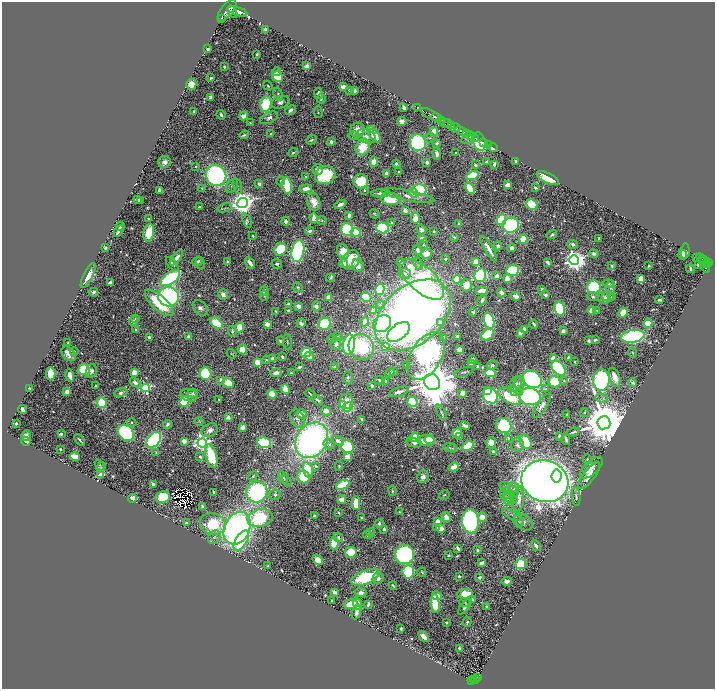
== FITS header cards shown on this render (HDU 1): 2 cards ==
NAXIS1  =                 1425
NAXIS2  =                 1373

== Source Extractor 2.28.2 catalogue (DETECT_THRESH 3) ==
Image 1425 x 1373 px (HDU 1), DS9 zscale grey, zoomed out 1/2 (1 PNG px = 2 x 2 image px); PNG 717 x 691 px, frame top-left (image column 1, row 1373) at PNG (2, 2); each listed source drawn as its Kron ellipse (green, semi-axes under 4 px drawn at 4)
Background 0.909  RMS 0.016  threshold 0.0485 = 3 sigma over >= 5 px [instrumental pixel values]
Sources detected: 769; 37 cannot appear on this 1/2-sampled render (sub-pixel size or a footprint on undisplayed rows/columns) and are neither listed nor drawn; of the other 732, the 500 brightest by FLUX_AUTO listed and drawn (232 fainter detections omitted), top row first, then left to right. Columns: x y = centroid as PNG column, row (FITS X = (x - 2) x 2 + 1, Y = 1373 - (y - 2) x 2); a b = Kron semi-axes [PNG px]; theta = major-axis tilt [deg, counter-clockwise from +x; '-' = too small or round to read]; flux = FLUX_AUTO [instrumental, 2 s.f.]
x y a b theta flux
227 10 12 6 50 7000
238 11 10 4 -17 5000
232 12 7 3 -61 2000
221 19 2 1 - 42
266 30 4 3 - 8.1
208 49 3 2 - 11
257 54 2 2 - 6.1
307 66 3 3 - 22
224 67 2 2 - 7.5
277 72 4 4 - 12
277 76 5 5 - 110
211 78 3 2 - 6.2
191 84 5 5 - 60
268 86 5 3 - 4.7
343 87 4 3 - 16
349 90 3 2 - 4.3
355 91 3 3 - 19
318 93 5 4 - 11
278 94 7 3 -72 7.3
211 97 3 3 - 15
321 99 5 3 - 4.5
280 102 9 6 16 19
266 104 8 5 76 200
404 107 4 2 - 18
418 107 2 1 - 32
290 110 5 3 - 12
194 111 2 2 - 5.7
318 112 6 3 -75 4.1
221 115 5 3 - 9.5
431 115 10 2 -29 1900
244 116 5 4 - 25
436 117 5 2 - 1400
269 118 9 5 25 15
441 121 4 3 - 330
402 122 4 4 - 20
250 123 3 2 - 3.6
445 123 4 2 - 320
447 123 4 2 - 880
452 126 2 2 - 290
455 128 6 3 0 1200
357 130 7 7 - 46
370 130 3 3 - 110
461 131 6 2 -25 2300
434 132 4 3 - 100
271 134 3 2 - 6.4
467 134 3 2 - 830
244 135 5 2 - 5
354 135 5 4 - 5.2
366 136 10 6 -18 23
375 136 7 4 -54 75
470 136 5 2 - 2000
430 138 5 4 - 6
476 138 3 2 - 360
468 139 7 3 16 5.5
311 140 5 3 - 6
331 142 4 3 - 10
479 142 9 6 -72 370
483 142 2 1 - 83
418 143 8 8 - 450
437 143 3 3 - 8.2
489 145 4 1 - 30
363 147 8 6 65 92
493 147 5 3 - 23
293 152 5 2 - 4.8
456 153 2 2 - 19
437 154 6 4 -86 18
374 161 5 4 - 27
486 161 3 3 - 5.5
165 162 6 6 - 17
427 162 3 3 - 9.3
516 162 3 2 - 8.5
396 164 3 3 - 8.2
494 164 3 2 - 14
475 165 4 2 - 5.4
196 166 2 2 - 8.8
318 169 5 5 - 14
399 172 4 2 - 3.9
386 173 3 3 - 11
216 175 11 10 - 770
325 175 10 9 - 230
473 176 6 4 15 170
305 177 2 2 - 9.6
548 178 12 5 -25 92
281 181 5 3 - 3.9
361 181 7 7 - 120
259 184 3 3 - 9.9
508 185 4 3 - 34
232 186 7 5 53 13
237 186 8 3 -75 6.6
287 186 8 4 -80 180
535 187 3 2 - 5.5
202 188 3 3 - 5.2
470 188 6 4 -62 67
306 189 6 3 4 30
160 190 3 3 - 28
365 190 2 2 - 8
419 190 7 6 - 310
380 193 9 3 3 14
413 193 4 3 - 15
408 196 27 5 -11 36
390 199 9 6 -9 130
137 200 4 3 - 16
141 200 4 3 - 13
314 202 9 6 -74 34
242 203 5 5 - 4000
340 204 6 3 29 15
532 204 6 5 - 210
199 207 3 2 - 8.8
225 208 7 3 18 5.4
405 210 4 3 - 19
374 214 5 3 - 3.6
349 215 4 3 - 14
314 218 5 3 - 49
415 218 6 3 -87 56
148 219 3 2 - 7.4
247 220 7 4 -67 6.6
322 220 5 3 - 3.8
501 220 5 4 - 210
286 221 4 3 - 11
391 222 3 3 - 4.1
459 223 3 3 - 5.3
511 225 8 7 - 390
120 226 5 2 - 9.5
382 228 6 5 - 290
347 230 6 6 - 340
422 230 5 4 - 14
119 231 6 3 60 13
310 231 4 4 - 8.6
434 231 3 3 - 3.5
356 232 5 4 - 150
149 233 9 5 78 120
552 234 5 3 - 7.9
253 236 3 2 - 3.9
454 237 4 3 - 4.5
599 238 2 2 - 4.7
422 239 4 3 - 29
523 239 5 3 - 110
572 244 5 3 - 14
423 245 5 4 - 6.6
498 246 4 4 - 14
105 248 3 2 - 9.9
512 248 4 4 - 14
281 249 6 6 - 160
489 249 14 3 -59 35
418 250 5 4 - 15
298 251 11 6 78 800
343 251 7 6 - 61
685 251 8 3 84 48
426 253 5 5 - 39
594 253 4 3 - 13
682 255 5 3 - 29
176 258 9 4 51 22
697 258 3 2 - 4.4
445 259 3 3 - 7.3
702 259 6 2 -33 260
351 260 10 8 57 80
574 260 5 5 - 3200
704 260 2 2 - 200
198 261 5 4 - 10
227 261 3 2 - 3.5
401 262 3 3 - 12
476 262 4 3 - 40
547 262 4 2 - 12
200 263 6 3 -76 3.8
250 263 6 2 -57 22
706 263 2 2 - 490
708 263 3 2 - 430
172 264 8 4 -51 11
277 264 5 4 - 7.4
343 264 4 3 - 31
418 264 7 3 -70 5.7
358 265 6 5 - 39
698 265 3 3 - 9.2
704 265 9 4 -66 370
611 266 3 3 - 7.5
649 266 2 2 - 3.7
690 269 4 2 - 8.1
513 270 6 5 - 230
405 273 6 5 - 9.2
480 275 7 6 - 320
88 276 14 4 63 36
497 276 3 3 - 42
170 278 11 5 37 520
330 278 4 3 - 5.1
641 278 4 3 - 26
422 279 27 13 -41 880
457 279 4 4 - 82
507 279 4 3 - 60
110 282 3 3 - 14
608 284 5 4 - 5.6
466 285 6 5 - 49
298 287 5 4 - 4.8
594 287 7 6 - 240
611 287 7 4 -90 12
380 289 5 4 - 320
542 289 4 3 - 9.1
482 290 6 3 0 32
264 291 5 4 - 8.4
94 292 4 3 - 9
501 293 5 3 - 23
223 294 5 5 - 18
545 295 3 3 - 13
264 296 5 4 - 4.1
516 296 5 3 - 20
169 297 10 9 - 670
328 297 3 3 - 42
366 297 5 4 - 180
593 297 6 4 -20 8.4
608 297 6 4 -20 8.2
612 297 4 3 - 8.9
604 298 6 6 - 24
482 300 6 3 55 11
659 300 4 2 - 9.4
159 303 18 7 -41 180
288 304 3 3 - 6.4
380 305 4 3 - 4.5
298 306 4 3 - 21
316 306 5 4 - 20
200 308 9 6 -45 13
560 308 7 5 -75 170
592 310 4 3 - 48
276 311 3 2 - 4.1
288 311 3 3 - 6.2
373 311 3 3 - 46
597 311 4 3 - 4.2
473 312 4 3 - 6
623 313 5 4 - 81
413 315 43 29 40 3700
136 318 3 2 - 14
134 321 5 4 - 11
489 321 8 5 -72 350
364 322 5 3 - 21
216 323 7 4 -39 92
301 323 5 3 - 11
441 323 3 3 - 16
648 323 4 4 - 74
267 324 4 3 - 24
325 324 6 6 - 350
382 324 9 8 - 460
534 324 4 2 - 9.6
240 327 5 3 - 89
136 329 4 3 - 5.3
524 329 4 4 - 17
232 331 5 4 - 7.2
563 331 3 3 - 13
399 332 13 7 37 510
520 333 4 3 - 12
488 335 7 5 37 200
457 336 3 3 - 8.4
633 336 12 6 10 630
149 337 2 2 - 8.7
189 337 3 3 - 16
338 337 5 4 - 5.1
444 337 2 2 - 4.1
332 339 4 4 - 4.2
589 340 3 3 - 6.9
595 340 3 2 - 9
280 341 3 2 - 7.2
287 342 8 2 -85 4.2
68 343 2 2 - 3.8
336 344 6 4 81 17
349 345 10 6 80 700
361 347 13 12 - 260
385 347 4 4 - 48
242 349 5 4 - 54
460 350 4 3 - 51
74 351 4 3 - 3.9
306 353 5 4 - 140
633 353 5 4 - 4.2
69 354 8 5 -48 27
231 354 5 4 - 4.3
309 356 5 4 - 69
426 356 26 15 60 620
282 357 4 3 - 6.2
568 357 3 2 - 5.2
273 359 3 3 - 31
473 359 3 3 - 11
553 359 4 3 - 100
266 360 4 3 - 4.1
575 361 3 2 - 3.9
257 362 4 3 - 69
471 364 3 3 - 18
406 365 2 2 - 3.9
492 365 6 4 29 11
300 367 4 3 - 8
334 367 3 3 - 4.4
478 367 3 3 - 18
559 368 9 5 -51 320
84 369 5 5 - 180
92 371 7 5 74 17
134 372 3 3 - 47
393 372 3 3 - 16
464 372 10 2 18 6.4
205 373 6 6 - 250
276 373 6 4 3 19
291 373 3 2 - 6.1
390 373 5 3 - 3.6
490 373 5 4 - 130
50 374 6 5 - 57
70 375 6 3 -77 26
615 377 10 5 -71 45
348 378 6 5 - 10
532 379 10 8 -33 720
221 380 3 2 - 21
380 380 5 2 - 4.6
564 380 4 3 - 3.7
601 380 11 8 86 610
385 381 3 2 - 18
135 382 6 4 -37 14
432 382 8 7 - 24000
555 382 6 6 - 110
632 382 4 3 - 8.9
228 383 6 4 -26 73
520 383 7 5 89 10
516 384 8 5 65 12
96 386 3 3 - 5
372 386 3 3 - 5.3
30 388 3 2 - 4.9
145 388 4 4 - 480
285 389 5 3 - 60
546 389 4 2 - 8.2
487 391 3 3 - 36
515 391 8 4 -20 8.7
67 392 4 3 - 22
399 392 10 4 17 14
121 393 7 4 17 9.3
193 393 5 4 - 7.5
462 393 4 3 - 30
272 394 5 4 - 95
311 394 6 2 -41 8.5
189 395 8 6 -21 18
491 396 8 7 - 490
510 396 12 7 -31 200
530 397 11 8 -13 580
602 398 6 3 -7 8.7
219 400 3 2 - 3.6
317 400 6 2 -38 11
185 401 5 5 - 180
346 401 8 6 66 34
412 402 5 5 - 200
102 403 5 4 - 130
343 405 3 3 - 88
542 406 14 5 56 19
348 407 5 4 - 190
22 409 4 3 - 19
326 411 5 4 - 28
441 412 8 3 -64 6.6
584 413 4 3 - 5.9
301 414 5 4 - 26
566 414 2 2 - 4.2
228 417 3 2 - 54
297 418 9 7 -65 15
362 419 3 2 - 6.2
199 421 4 4 - 3.7
132 422 5 4 - 5
16 423 2 2 - 8.8
604 423 6 6 - 30000
167 424 5 3 - 9
465 426 5 3 - 18
504 426 8 7 - 340
242 427 3 3 - 30
210 430 8 6 26 22
573 432 7 2 17 6.5
126 433 9 7 -42 510
457 433 5 4 - 26
61 434 2 2 - 23
26 436 5 4 - 17
459 436 3 3 - 41
560 436 3 3 - 6.7
414 437 5 3 - 70
508 438 3 3 - 4
566 439 5 2 - 7.7
80 440 7 2 -49 9
154 440 9 6 51 530
312 440 19 15 54 1500
430 440 5 4 - 44
26 441 4 4 - 32
184 441 4 4 - 22
338 441 6 4 -33 15
426 441 8 5 -1 95
491 442 5 5 - 36
526 442 7 5 -57 160
202 443 4 4 - 1600
264 443 7 5 -18 280
414 443 8 4 -14 14
329 444 6 5 - 7.4
517 445 7 6 - 10
468 446 6 4 32 89
347 447 7 6 - 240
450 448 6 4 -6 6.2
452 448 4 3 - 3.6
60 449 2 2 - 3.9
493 451 3 2 - 7.1
156 452 4 2 - 3.5
211 456 12 5 -76 220
75 457 5 3 - 81
200 457 4 3 - 4.6
348 457 4 3 - 78
587 459 5 3 - 3.9
100 465 6 4 -55 6.8
316 466 2 2 - 15
339 466 4 3 - 4.4
101 467 5 3 - 4.2
454 467 5 3 - 67
591 468 14 6 42 38
308 470 8 4 -73 140
100 475 4 3 - 66
253 476 5 4 - 4.8
556 476 6 5 - 250
589 476 16 5 53 37
303 477 6 6 - 88
423 477 6 5 - 16
283 478 7 3 -66 6.8
286 481 6 3 -50 5.2
545 481 24 20 -17 6500
153 484 3 2 - 11
343 485 7 4 28 260
509 488 9 4 -21 11
514 489 7 5 -84 14
392 491 5 2 - 4.8
214 492 3 2 - 12
257 492 11 10 - 460
506 493 6 5 - 9.9
275 495 6 5 - 8.2
444 495 5 3 - 4.7
163 497 7 6 - 130
576 497 9 3 -84 7.2
132 498 4 3 - 49
507 498 6 4 -81 9.4
511 498 7 4 -24 9.3
519 499 12 5 85 41
342 500 4 4 - 51
356 503 7 3 89 130
203 507 3 2 - 14
399 512 3 3 - 3.6
338 513 3 2 - 3.5
314 515 2 2 - 18
512 515 11 4 -26 11
362 517 2 2 - 7.3
446 517 5 4 - 33
482 517 5 4 - 42
260 518 13 8 14 340
437 521 4 3 - 22
470 521 12 8 -85 630
518 521 6 5 - 6.5
523 522 10 7 -38 16
187 523 4 3 - 6.6
379 523 4 3 - 8.4
213 524 13 10 -13 260
237 528 17 12 63 1100
437 528 3 2 - 4.9
441 528 5 3 - 38
384 529 3 2 - 11
370 532 4 3 - 9.5
367 535 4 3 - 8.7
214 537 7 5 52 9.7
338 537 5 4 - 10
241 540 11 5 57 460
334 543 6 4 88 130
536 545 6 3 -57 16
458 548 4 2 - 15
477 550 3 3 - 6.3
351 552 6 5 - 150
405 555 10 9 - 540
449 555 3 2 - 5.4
317 560 6 4 -52 35
482 563 4 3 - 24
521 564 5 5 - 150
268 566 2 2 - 5
408 572 7 5 -87 230
422 572 4 3 - 4
459 576 3 2 - 8.6
365 577 15 6 22 250
480 577 4 2 - 6.5
378 578 5 5 - 14
507 581 5 3 - 27
393 585 4 3 - 5.8
334 592 4 3 - 10
361 593 6 4 -3 15
465 594 8 4 4 81
437 596 5 3 - 50
472 600 4 3 - 13
332 601 2 2 - 4.4
464 602 5 3 - 5.7
351 604 6 4 20 61
358 604 6 3 -69 52
368 604 4 2 - 9.7
435 604 9 4 -84 240
465 607 9 3 54 11
486 607 3 3 - 4.5
356 612 7 3 67 14
447 622 3 2 - 6.4
467 622 5 3 - 4.1
401 629 3 2 - 5.9
424 636 6 3 -48 33
459 649 3 2 - 6.9
477 677 2 1 - 19
476 679 3 2 - 140
471 680 4 2 - 180
474 680 3 2 - 160
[232 fainter detections neither listed nor drawn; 37 sub-pixel or undisplayed-footprint detections neither listed nor drawn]